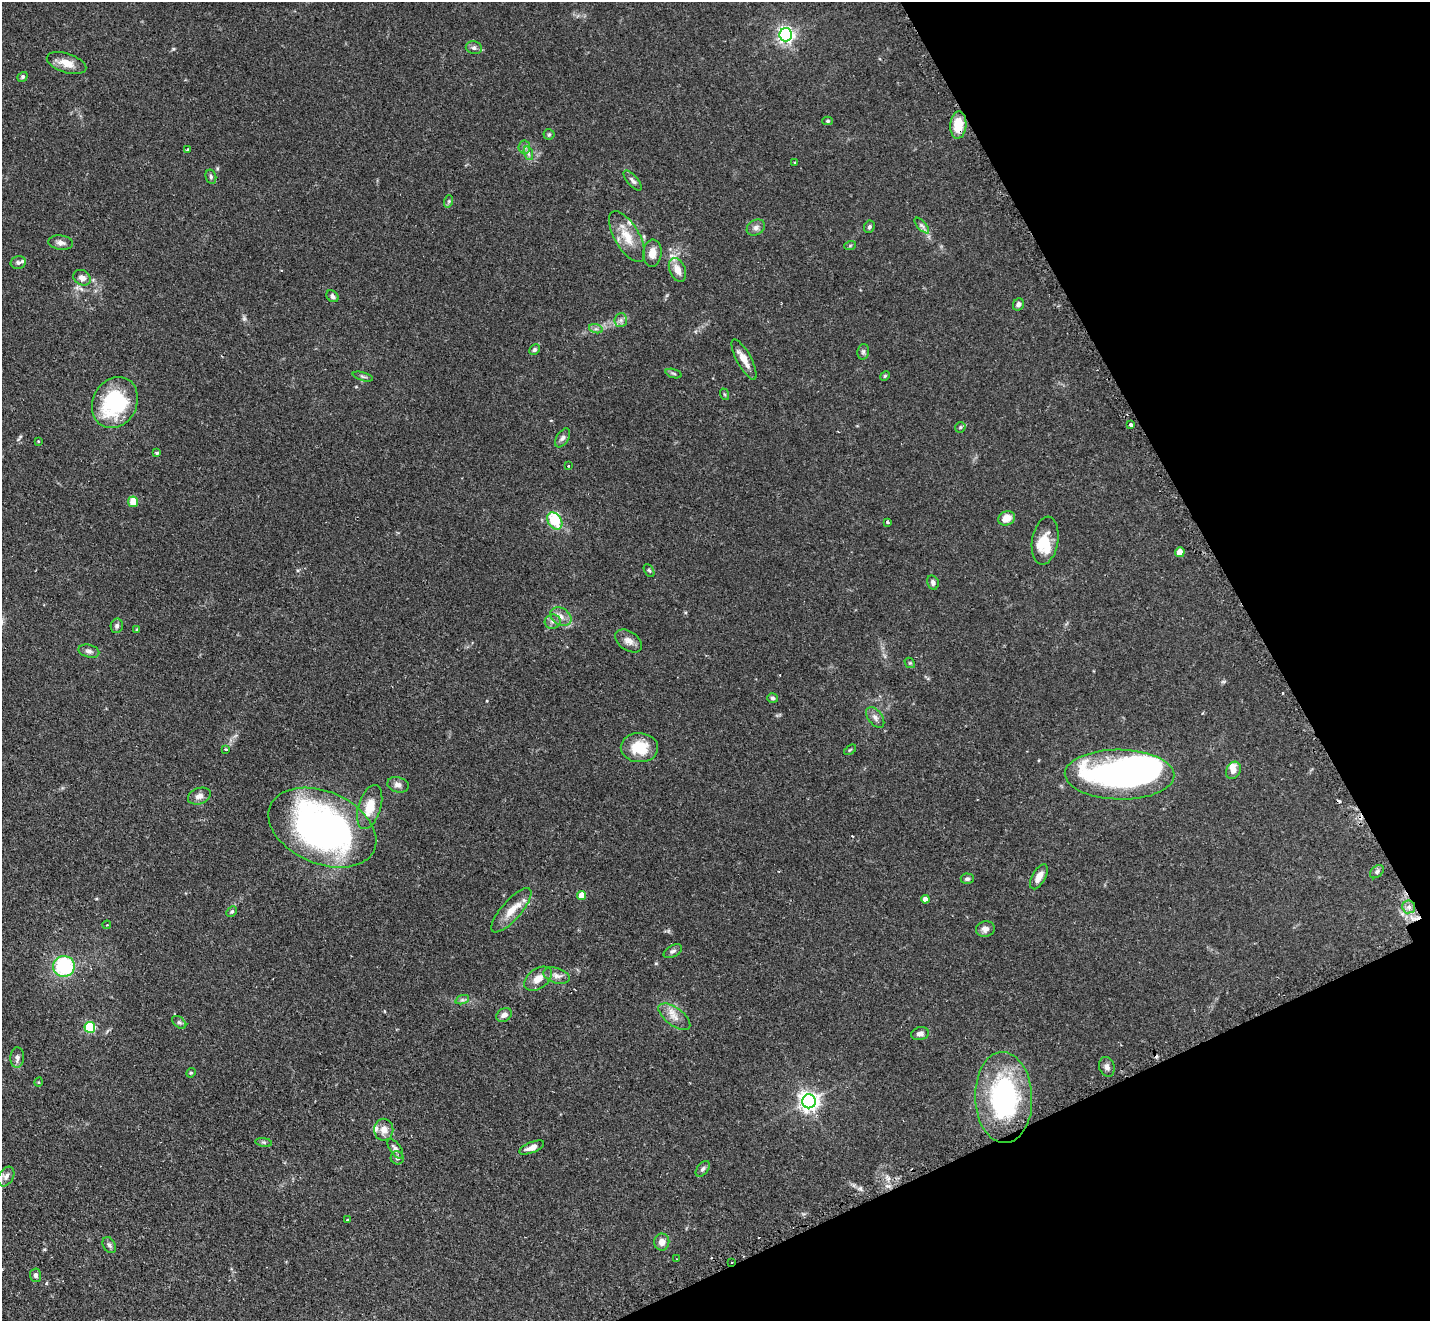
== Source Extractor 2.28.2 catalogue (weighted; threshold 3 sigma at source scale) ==
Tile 12 of 4 x 4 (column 4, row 3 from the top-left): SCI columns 4313-5740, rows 1627-2945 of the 5770 x 5755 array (HDU 1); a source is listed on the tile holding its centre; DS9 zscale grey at full resolution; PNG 1432 x 1323 px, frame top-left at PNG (2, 2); each listed source drawn as its Kron ellipse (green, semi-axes under 4 px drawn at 4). Shown black and unused: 21% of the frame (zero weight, under 2 of 3 exposures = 3% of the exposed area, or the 3 px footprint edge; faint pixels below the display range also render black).
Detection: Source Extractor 2.28.2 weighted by HDU 2 'WHT'; one run over the whole footprint, this tile lists its part. Background 0.103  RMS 0.0054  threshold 0.0241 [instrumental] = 3 sigma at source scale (4.5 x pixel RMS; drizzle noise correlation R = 1.50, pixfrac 1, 0.05/0.05 arcsec/px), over >= 5 px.
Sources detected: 118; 1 too faint to see at this stretch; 3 inside a brighter object's white glare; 3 cosmic-ray / hot-pixel residue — neither listed nor drawn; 4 inside a brighter listed object's ellipse — not listed separately; the other 107 listed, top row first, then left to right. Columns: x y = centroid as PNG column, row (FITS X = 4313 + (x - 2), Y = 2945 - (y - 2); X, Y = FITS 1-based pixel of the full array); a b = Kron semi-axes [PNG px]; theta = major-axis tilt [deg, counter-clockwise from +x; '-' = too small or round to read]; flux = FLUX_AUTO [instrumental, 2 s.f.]
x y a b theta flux
786 35 6 6 - 170
474 48 8 6 -12 1.6
67 63 20 9 -18 6.3
22 77 5 4 - 0.86
828 121 5 4 - 0.84
958 125 13 8 86 12
549 134 5 5 - 0.69
524 147 6 6 - 1.4
187 149 3 2 - 0.51
528 153 7 4 -72 1.2
795 163 3 3 - 0.74
211 177 7 5 -76 1
633 180 12 5 -49 1.6
449 201 6 4 72 0.79
922 226 10 4 -48 1.5
756 227 10 7 33 2.2
869 227 6 5 - 1.1
627 237 29 12 -60 11
61 243 12 7 -6 2.4
850 246 6 4 20 0.6
652 253 13 9 86 5
18 262 7 6 - 1.3
677 270 12 8 -67 5.3
82 278 9 7 -30 3.2
332 296 7 5 -42 1.8
1018 304 6 5 - 1.7
621 320 7 6 - 1.6
596 329 7 4 -17 1.3
534 350 6 4 46 1.1
863 352 8 6 76 1.2
744 359 22 7 -62 5.8
674 374 8 3 -19 0.8
885 376 5 4 - 0.6
363 377 10 3 -15 0.97
724 394 6 3 -71 0.53
115 403 26 22 62 47
1131 425 3 3 - 1.2
960 427 5 5 - 0.81
562 438 10 6 57 1.7
38 441 3 2 - 0.39
157 453 4 3 - 0.94
568 466 3 3 - 0.94
133 502 5 5 - 8.6
1007 518 9 7 21 6
555 521 9 6 -55 16
887 522 3 3 - 0.74
1045 541 24 13 81 9.4
1180 552 5 4 - 7.9
649 570 7 4 -61 0.85
933 582 7 5 -75 1.5
561 617 11 8 -32 3.6
553 622 8 7 - 1.8
117 626 7 6 - 1.4
137 629 4 4 - 0.59
629 641 15 9 -34 3.5
89 651 10 6 -15 2
910 663 6 4 -42 0.73
773 698 5 4 - 1.1
875 717 12 7 -53 2.4
639 748 18 14 -1 14
226 749 3 2 - 0.93
850 750 7 3 37 0.6
1233 770 9 7 59 2.8
1120 775 55 25 -1 150
398 785 11 7 -15 2.5
199 796 12 8 21 3
370 807 23 11 73 10
322 828 56 36 -23 220
1377 872 8 5 40 1.3
1039 877 14 6 61 4.3
967 879 6 5 - 1.2
582 895 4 4 - 6.5
925 899 4 4 - 3.2
1409 907 6 6 - 2.7
511 910 28 9 48 8.2
232 912 6 4 47 0.83
107 925 4 3 - 0.51
985 929 9 7 16 2.6
673 951 10 6 28 1.5
64 966 11 10 - 39
556 976 13 7 -17 2.9
538 979 15 10 36 6.1
462 1000 7 4 18 1.2
504 1015 8 6 32 2.7
674 1017 18 9 -37 5
179 1022 8 5 -38 1.1
90 1027 5 5 - 43
920 1034 9 6 11 2.2
17 1057 10 7 88 2.2
1107 1067 10 7 -72 2.3
191 1073 5 4 - 0.64
39 1082 5 3 - 0.45
1004 1097 45 28 -88 80
809 1101 7 7 - 290
384 1130 11 9 89 4.2
264 1142 8 4 -9 0.93
532 1148 13 5 22 3.5
395 1149 11 5 -55 2
397 1158 6 6 - 1.1
703 1169 9 5 51 1.4
6 1176 10 7 59 2.6
347 1219 3 3 - 0.95
662 1242 8 7 - 3.7
109 1245 8 6 -61 1.4
677 1259 3 2 - 0.38
732 1262 2 2 - 0.48
35 1275 7 6 - 1.5
Overlapping masked pixels (flux is a lower limit): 2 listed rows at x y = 958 125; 732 1262